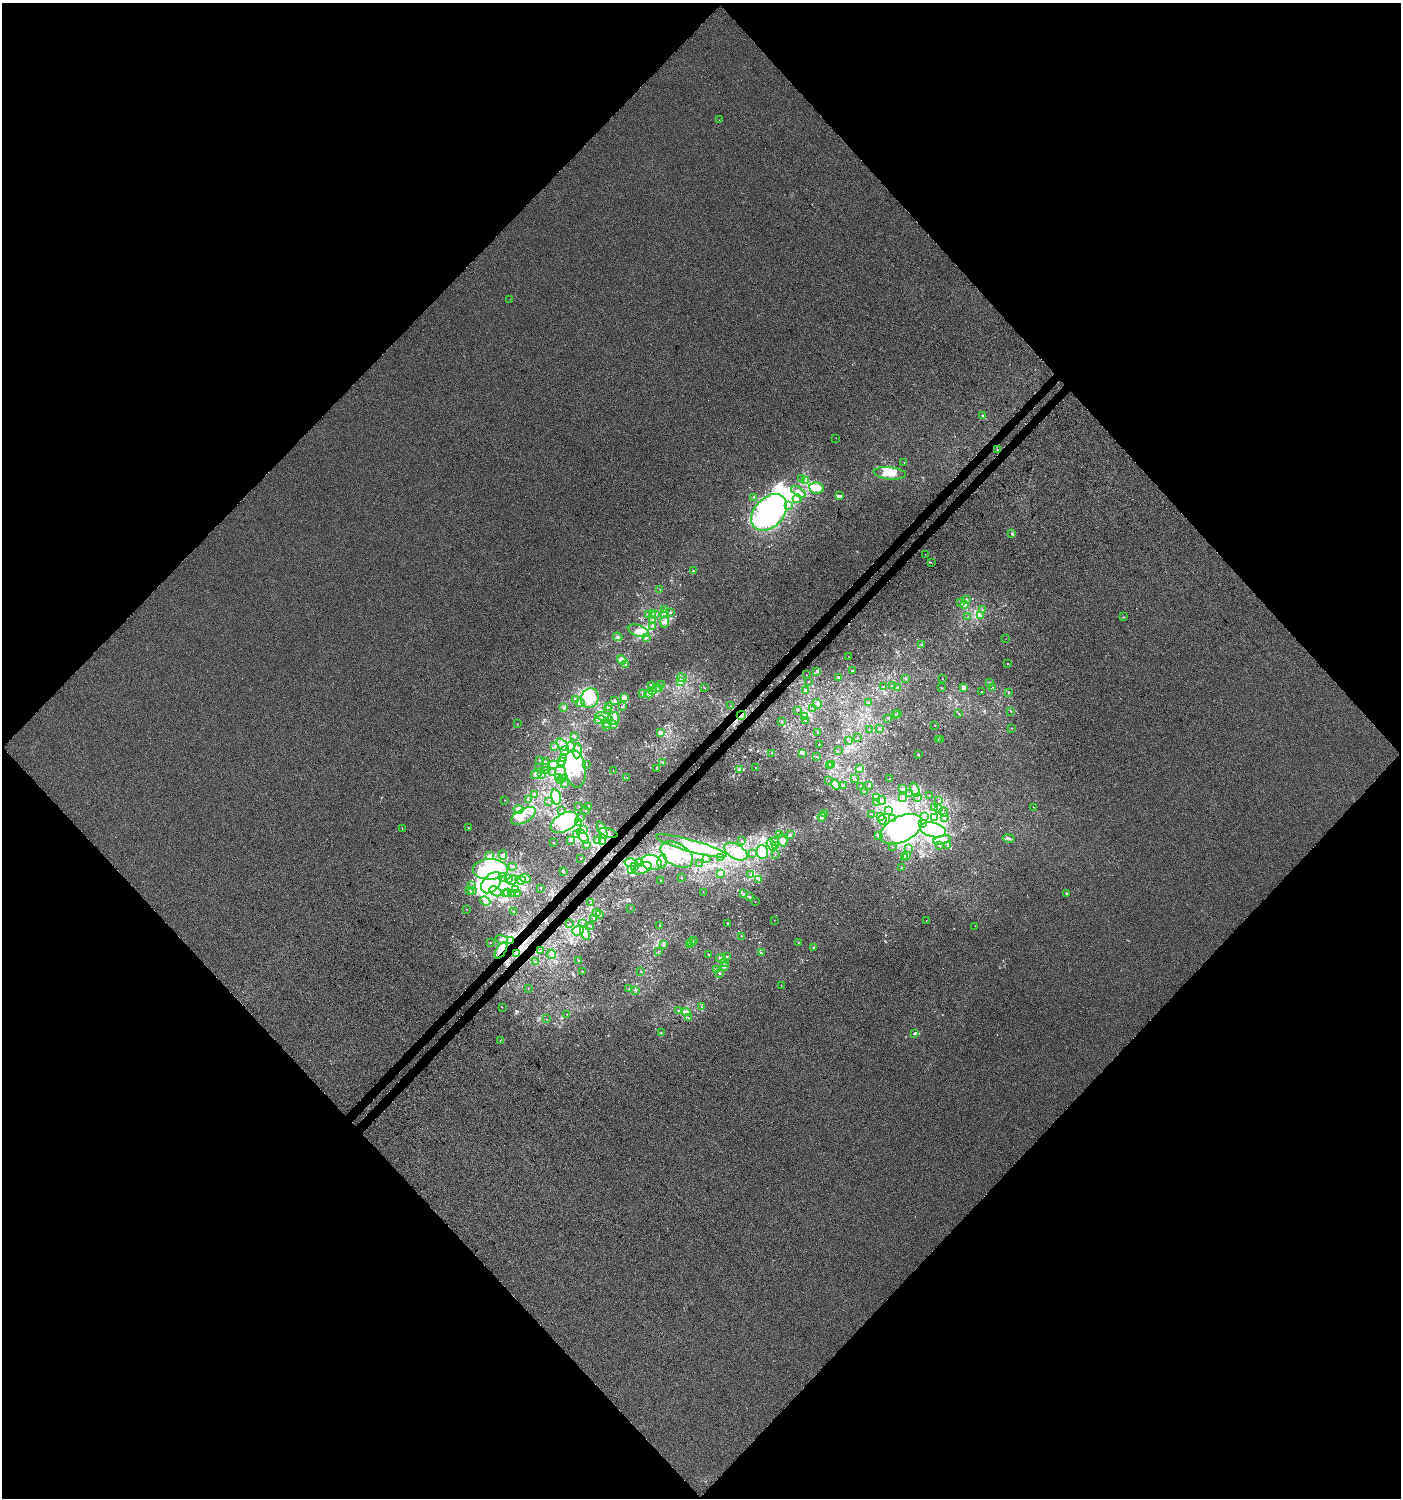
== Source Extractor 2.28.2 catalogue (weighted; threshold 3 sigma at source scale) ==
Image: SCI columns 198-5793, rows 49-6030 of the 6055 x 6072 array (HDU 1 of 3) = the unmasked area's bounding box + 8 px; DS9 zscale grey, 4 x 4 block average (1 PNG px = mean of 4 x 4 image px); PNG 1403 x 1500 px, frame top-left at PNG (2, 3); each listed source drawn as its Kron ellipse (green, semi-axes under 4 px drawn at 4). Shown black and unused: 51% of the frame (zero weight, under 3 of 4 exposures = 5% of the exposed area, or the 3 px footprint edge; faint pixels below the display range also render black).
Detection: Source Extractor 2.28.2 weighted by HDU 2 'WHT'. Background 6.82e-05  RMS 0.0047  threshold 0.0211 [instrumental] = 3 sigma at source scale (4.5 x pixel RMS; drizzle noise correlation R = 1.50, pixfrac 1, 0.0396/0.0396 arcsec/px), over >= 5 px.
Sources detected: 607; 103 inside a brighter object's white glare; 6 cosmic-ray / hot-pixel residue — neither listed nor drawn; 26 coinciding with a brighter row at this scale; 135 inside a brighter listed object's ellipse — not listed separately; the other 337 listed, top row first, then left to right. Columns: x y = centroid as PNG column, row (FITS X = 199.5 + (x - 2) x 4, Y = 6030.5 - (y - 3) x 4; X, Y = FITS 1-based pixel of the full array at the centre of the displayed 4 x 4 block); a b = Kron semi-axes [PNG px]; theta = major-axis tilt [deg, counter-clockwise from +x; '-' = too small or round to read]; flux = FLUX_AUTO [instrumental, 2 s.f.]
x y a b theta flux
719 120 2 2 - 0.99
510 299 2 2 - 0.6
983 416 2 2 - 7.2
836 438 2 2 - 0.48
997 449 2 2 - 0.5
904 463 2 2 - 0.45
890 473 16 6 -6 36
802 479 2 2 - 0.69
806 481 3 2 - 1.5
817 488 7 5 -10 20
798 492 8 3 -32 13
839 496 4 2 - 3.6
753 497 2 2 - 1.1
797 499 4 2 - 5.9
789 505 2 2 - 2
769 512 21 14 47 440
1012 534 3 2 - 3.4
925 554 2 2 - 0.61
931 563 2 2 - 0.63
693 571 2 2 - 1.4
660 589 2 2 - 0.66
966 599 2 2 - 1.9
960 602 3 2 - 2
964 604 3 3 - 9
665 610 3 2 - 2.9
982 610 2 2 - 0.7
671 612 2 2 - 1.2
665 613 3 3 - 5.1
648 614 4 2 - 3.2
653 614 2 2 - 1.2
655 615 2 2 - 1.1
968 616 2 2 - 1.1
980 616 2 2 - 2.7
1124 617 2 2 - 1.2
653 619 3 2 - 3.7
664 622 5 4 - 8.3
653 626 3 2 - 3
638 631 11 5 -20 23
618 637 5 2 - 4.7
647 637 3 2 - 3
1006 639 2 2 - 0.64
922 645 2 2 - 1
849 657 2 2 - 0.85
622 660 5 4 - 14
626 664 2 2 - 1.9
1007 664 2 2 - 1.3
817 671 3 3 - 4.8
852 671 2 2 - 2.1
806 675 2 2 - 0.55
838 677 2 2 - 1.8
682 678 5 2 - 4.7
905 678 2 2 - 0.85
943 679 2 2 - 0.57
681 681 4 3 - 5.2
808 682 2 2 - 0.57
990 683 2 2 - 2.4
661 684 2 2 - 0.99
651 685 2 2 - 3.2
883 686 2 2 - 1.1
892 686 2 2 - 2.1
898 687 2 2 - 1.3
993 687 2 2 - 1.1
656 688 3 3 - 4.4
704 688 2 2 - 0.62
941 688 2 2 - 1.5
963 688 2 2 - 13
660 689 3 2 - 2.9
806 690 2 2 - 1.1
653 691 3 2 - 4.2
981 692 2 2 - 0.62
642 693 3 2 - 2.1
1008 693 2 2 - 1.3
648 694 4 2 - 3.3
624 697 3 3 - 13
590 698 10 8 64 60
576 699 2 2 - 0.95
615 701 3 2 - 3.1
580 703 4 2 - 4.4
869 703 2 2 - 1.6
817 704 5 3 - 6.4
731 706 2 2 - 0.74
608 707 3 2 - 1.6
622 707 2 2 - 2.2
564 708 2 2 - 5.5
813 708 2 2 - 0.79
608 709 2 2 - 1.9
797 710 2 2 - 1.3
1010 711 2 2 - 1.3
897 713 2 2 - 1.4
959 713 2 2 - 0.79
895 714 2 2 - 1.2
741 715 5 4 - 12
604 717 9 3 -15 18
805 717 4 3 - 6.5
614 718 6 6 - 24
888 718 3 2 - 1.7
601 720 6 2 5 8.5
805 720 3 2 - 2.2
782 722 2 2 - 1.4
606 723 5 2 - 7.1
517 724 2 2 - 0.75
614 725 3 2 - 3
935 725 2 2 - 0.61
607 727 2 2 - 0.72
879 728 2 2 - 0.92
1011 728 2 2 - 0.82
869 730 2 2 - 0.45
660 733 4 3 - 7.2
818 733 2 2 - 1.2
574 736 2 2 - 1.8
857 738 2 2 - 0.78
938 739 2 2 - 0.61
940 739 2 2 - 0.89
848 741 3 2 - 2.3
819 744 2 2 - 0.69
562 745 7 3 -47 13
554 747 2 2 - 1.6
571 747 5 4 - 16
564 751 2 2 - 1.8
577 751 7 3 86 12
838 751 2 2 - 0.67
772 753 2 2 - 0.75
803 753 3 2 - 1.9
918 755 2 2 - 2
817 757 4 2 - 1.8
563 758 2 2 - 1.5
540 760 2 2 - 0.65
561 761 3 2 - 3.5
545 762 4 2 - 3.6
663 762 2 2 - 1.2
561 764 2 2 - 1.9
586 764 2 2 - 0.61
832 764 2 2 - 1.2
554 765 5 4 - 19
830 765 2 2 - 1.1
546 767 2 2 - 0.56
539 768 2 2 - 0.84
657 768 2 2 - 2
756 768 2 2 - 1.2
575 769 19 10 -81 77
739 769 4 3 - 5.2
860 769 3 2 - 3
546 771 4 2 - 4
613 771 2 2 - 0.56
553 772 2 2 - 0.9
537 774 6 4 39 8.5
542 774 3 2 - 1.5
627 777 2 2 - 0.59
559 778 2 2 - 1.5
563 778 4 3 - 4.6
854 778 2 2 - 1.2
889 779 2 2 - 0.91
561 781 2 2 - 0.84
829 781 2 2 - 0.52
565 783 2 2 - 1.1
835 785 5 2 - 7
869 785 2 2 - 2.3
843 786 2 2 - 4.7
860 786 2 2 - 0.93
903 789 2 2 - 2.4
915 790 8 4 -69 16
864 792 2 2 - 1.8
534 794 2 2 - 1.2
910 794 3 2 - 2.2
930 795 2 2 - 0.63
556 797 7 4 -78 15
877 797 3 3 - 18
903 797 3 2 - 2.5
918 797 3 2 - 1.1
505 800 2 2 - 1.3
528 800 3 2 - 2.2
882 800 4 2 - 3.2
938 800 2 2 - 0.77
548 801 2 2 - 0.64
877 802 3 2 - 2.7
579 806 2 2 - 0.56
588 806 2 2 - 2.7
1034 807 2 2 - 0.57
934 808 3 2 - 2.4
939 808 3 2 - 3.3
519 810 5 3 - 9.7
586 810 2 2 - 1.2
562 811 2 2 - 1
889 811 4 3 - 7.7
943 812 5 4 - 5.9
824 814 2 2 - 0.79
872 814 2 2 - 0.74
523 816 14 6 28 30
924 816 2 2 - 1
580 817 2 2 - 2
822 817 4 3 - 4.9
881 817 4 2 - 5
935 817 3 2 - 2.5
944 818 2 2 - 2.9
893 819 3 2 - 3.4
882 820 4 2 - 4.3
565 822 15 9 29 55
578 823 4 3 - 5.2
923 823 2 2 - 1.2
402 828 2 2 - 0.64
469 828 2 2 - 1.2
584 829 3 2 - 2.3
901 829 22 12 27 490
602 830 9 3 -67 14
933 830 13 7 -13 55
608 833 9 2 -17 7.3
790 834 2 2 - 1.8
576 835 2 2 - 1.5
780 835 2 2 - 1.4
583 836 8 3 -56 14
878 836 3 2 - 2.7
1009 838 6 2 -11 6.1
571 840 3 2 - 2.5
598 840 2 2 - 2.2
783 840 6 4 -74 16
942 840 9 4 12 17
742 841 2 2 - 1.5
602 842 4 3 - 5.7
775 842 3 2 - 2.5
554 843 2 2 - 1.6
587 845 3 2 - 4.4
772 845 6 3 -62 12
939 845 2 2 - 0.74
948 845 3 2 - 2.8
691 846 37 6 -16 72
775 846 2 2 - 2.7
892 847 2 2 - 1
908 849 2 2 - 1.2
736 852 13 7 -31 31
762 852 7 5 -74 27
753 853 2 2 - 1.2
489 855 3 2 - 3.1
503 855 5 4 - 7.2
677 855 18 11 -31 86
775 855 2 2 - 0.56
906 856 2 2 - 6.6
720 857 3 2 - 2.5
581 858 2 2 - 0.56
904 858 2 2 - 1.8
706 859 2 2 - 1.6
662 861 7 4 78 14
651 862 11 7 -13 43
631 863 6 3 -12 16
639 863 4 3 - 5.9
700 864 2 2 - 0.73
513 866 2 2 - 2.1
634 866 3 3 - 5.7
642 868 10 5 22 23
901 868 2 2 - 1.2
490 869 17 10 0 160
631 870 3 2 - 2.6
563 871 2 2 - 3.6
721 873 3 2 - 4.3
751 874 2 2 - 1
503 877 4 2 - 4.7
681 877 2 2 - 1
508 879 2 2 - 2.1
525 879 6 3 -15 11
759 879 3 2 - 1.3
512 880 5 4 - 13
521 880 5 2 - 7.2
661 880 2 2 - 1.6
491 883 12 8 48 55
472 886 2 2 - 1.9
541 888 2 2 - 0.88
516 889 2 2 - 2
469 890 2 2 - 1.6
472 890 2 2 - 1
496 891 6 3 -34 10
508 892 2 2 - 0.97
703 892 2 2 - 0.58
518 893 3 2 - 2.4
1066 893 2 2 - 2
505 894 2 2 - 0.74
513 894 2 2 - 0.79
743 894 3 2 - 2.1
749 897 4 2 - 3.5
485 901 5 3 - 8.1
755 902 2 2 - 0.49
591 903 2 2 - 0.83
630 908 2 2 - 0.73
466 909 2 2 - 0.67
514 911 2 2 - 2.2
596 912 2 2 - 1.2
599 915 3 2 - 5.1
594 918 2 2 - 0.76
774 920 2 2 - 0.63
926 920 2 2 - 0.65
727 923 2 2 - 1.7
570 924 2 2 - 0.84
582 924 2 2 - 1.5
591 926 2 2 - 0.78
659 926 2 2 - 1
975 926 2 2 - 0.45
578 931 6 4 21 15
585 933 7 3 -69 11
742 936 2 2 - 1.1
502 940 6 4 -16 9.3
511 940 3 2 - 5
694 941 2 2 - 1.4
490 943 2 2 - 0.89
692 943 2 2 - 1.6
798 943 2 2 - 1.2
689 944 3 2 - 2.8
663 945 2 2 - 1.3
814 948 2 2 - 17
501 950 9 5 58 24
540 950 2 2 - 0.53
658 952 2 2 - 0.8
761 953 2 2 - 1.7
517 954 3 3 - 6.2
552 954 5 4 - 8.2
708 954 2 2 - 1.4
727 957 2 2 - 1.1
721 958 5 3 - 6
579 961 2 2 - 1.6
536 962 2 2 - 0.64
724 963 2 2 - 0.77
725 967 2 2 - 1.7
717 970 2 2 - 0.9
582 971 2 2 - 1.4
641 971 2 2 - 1.1
719 973 2 2 - 2.3
781 985 2 2 - 0.6
528 988 2 2 - 0.72
629 989 2 2 - 0.85
635 990 3 2 - 2.3
502 1007 2 2 - 0.69
702 1007 2 2 - 0.87
678 1010 2 2 - 1.7
686 1012 4 3 - 7.3
566 1014 2 2 - 0.58
688 1018 2 2 - 0.83
546 1019 2 2 - 0.81
661 1033 2 2 - 1.6
914 1033 3 2 - 3.2
500 1040 2 2 - 0.47
Overlapping masked pixels (flux is a lower limit): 3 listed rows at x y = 741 715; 511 940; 501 950
Diffuse or blended objects may show on this block-average render without a row.